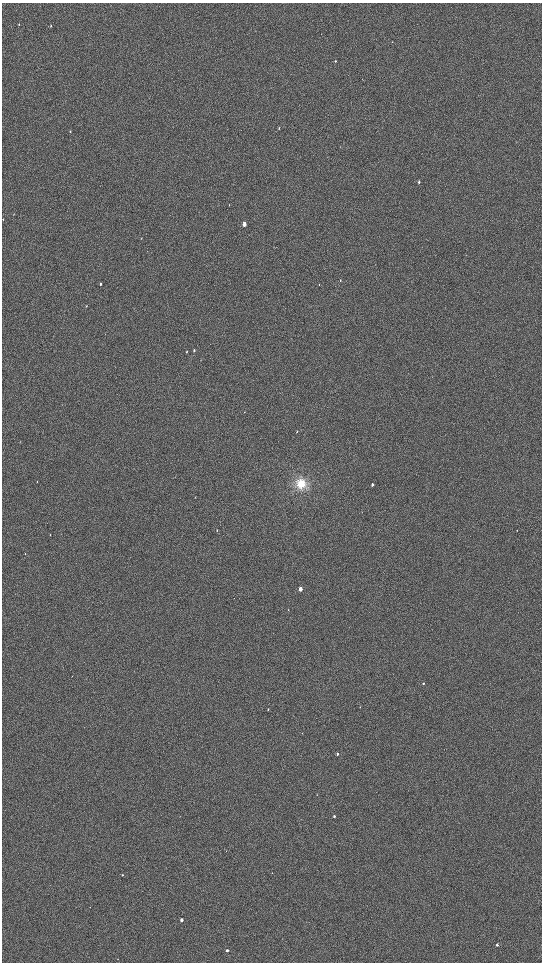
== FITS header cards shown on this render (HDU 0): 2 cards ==
NAXIS1  =                 1080 / length of data axis 1
NAXIS2  =                 1920 / length of data axis 2

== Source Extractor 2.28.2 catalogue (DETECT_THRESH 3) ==
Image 1080 x 1920 px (HDU 0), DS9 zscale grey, zoomed out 1/2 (1 PNG px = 2 x 2 image px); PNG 544 x 964 px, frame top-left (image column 1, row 1919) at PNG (2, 3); no overlay
Background 900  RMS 120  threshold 366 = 3 sigma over >= 5 px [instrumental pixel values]
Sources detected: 34; all 34 listed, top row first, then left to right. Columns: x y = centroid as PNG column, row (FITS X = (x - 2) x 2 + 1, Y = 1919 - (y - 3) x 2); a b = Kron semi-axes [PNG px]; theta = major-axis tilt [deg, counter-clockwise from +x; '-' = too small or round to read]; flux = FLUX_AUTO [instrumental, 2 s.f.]
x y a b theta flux
19 24 3 1 - 8300
51 26 3 2 - 17000
392 42 2 2 - 7500
335 61 3 2 - 16000
279 128 3 2 - 16000
70 131 3 2 - 13000
419 182 3 2 - 29000
14 214 2 2 - 8700
3 219 2 2 - 8800
244 224 3 2 - 180000
340 280 3 2 - 10000
100 284 3 2 - 31000
86 306 3 2 - 11000
194 350 4 3 - 30000
187 351 3 2 - 17000
201 360 3 2 - 10000
244 412 3 2 - 8400
37 481 3 2 - 8900
301 484 12 10 -88 400000
372 485 3 2 - 41000
217 530 2 2 - 6900
50 535 3 2 - 8600
300 589 3 2 - 180000
423 683 3 2 - 21000
360 707 2 2 - 10000
268 709 3 2 - 20000
338 754 3 2 - 48000
317 795 2 1 - 6200
334 816 2 2 - 39000
272 873 2 2 - 8100
122 875 2 2 - 18000
182 920 2 2 - 110000
497 945 2 2 - 40000
227 950 2 2 - 64000